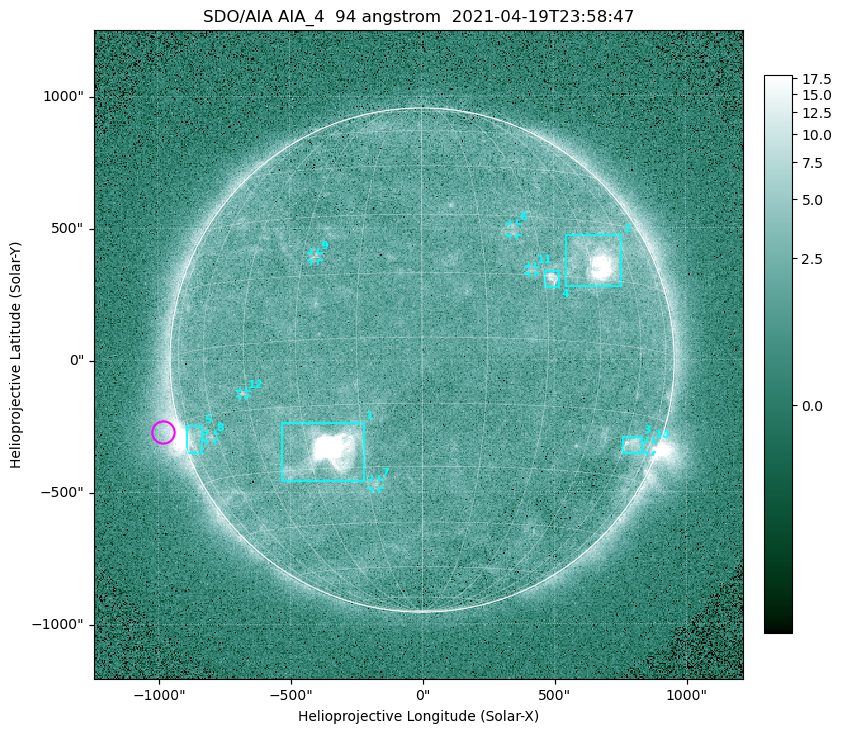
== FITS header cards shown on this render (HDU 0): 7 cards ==
TELESCOP= 'SDO/AIA '
INSTRUME= 'AIA_4   '
WAVELNTH=                   94
WAVEUNIT= 'angstrom'
DATE-OBS= '2021-04-19T23:58:47.14'
CTYPE1  = 'HPLN-TAN'
CTYPE2  = 'HPLT-TAN'

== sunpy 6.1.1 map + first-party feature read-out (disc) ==
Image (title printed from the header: SDO/AIA AIA_4  94 angstrom  2021-04-19T23:58:47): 512 x 512 px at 4.8 arcsec/px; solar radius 955 arcsec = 199 px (full disc in frame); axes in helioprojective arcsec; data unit not stated in the header (colour bar unlabelled)
Orientation: roll -0.138 deg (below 1 deg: not rotated)
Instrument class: DISC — disc imager (sunpy class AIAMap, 94 A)
Bright regions (active regions / flare kernels): reference = the median radial profile (limb darkening/brightening removed); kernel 5 px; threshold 5 sigma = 2.52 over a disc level ~1.79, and >= 1.15x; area >= 9 px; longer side >= 5 px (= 24 arcsec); searched inside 0.97 R_sun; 12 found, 12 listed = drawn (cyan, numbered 1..; 7 of them under ~33 arcsec drawn as corner ticks so the feature stays visible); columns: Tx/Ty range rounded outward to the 10 arcsec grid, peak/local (2 s.f.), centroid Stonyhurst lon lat
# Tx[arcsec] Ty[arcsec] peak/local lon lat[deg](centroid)
1 -540..-220 -460..-230 1165 -24 -26
2 540..760 280..470 51 +47 +19
3 760..830 -360..-290 4.4 +64 -22
4 460..520 270..340 6.2 +32 +14
5 -900..-830 -350..-250 6.4 -73 -19
6 330..370 470..520 2.8 +24 +26
7 -190..-160 -490..-450 3.2 -13 -34
8 -820..-780 -300..-280 2.9 -63 -20
9 -420..-390 380..410 2.9 -27 +20
10 850..880 -350..-310 3 +75 -21
11 400..430 330..360 2.8 +27 +16
12 -690..-660 -140..-110 3.1 -46 -11
Off-limb structures (1.02-1.3 R_sun): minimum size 50 px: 6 found; the strongest spans PA ~90..115 deg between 1.02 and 1.21 R_sun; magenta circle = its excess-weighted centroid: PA ~105 deg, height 1.07 R_sun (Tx ~-980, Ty ~-270 arcsec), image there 4.7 x the reference